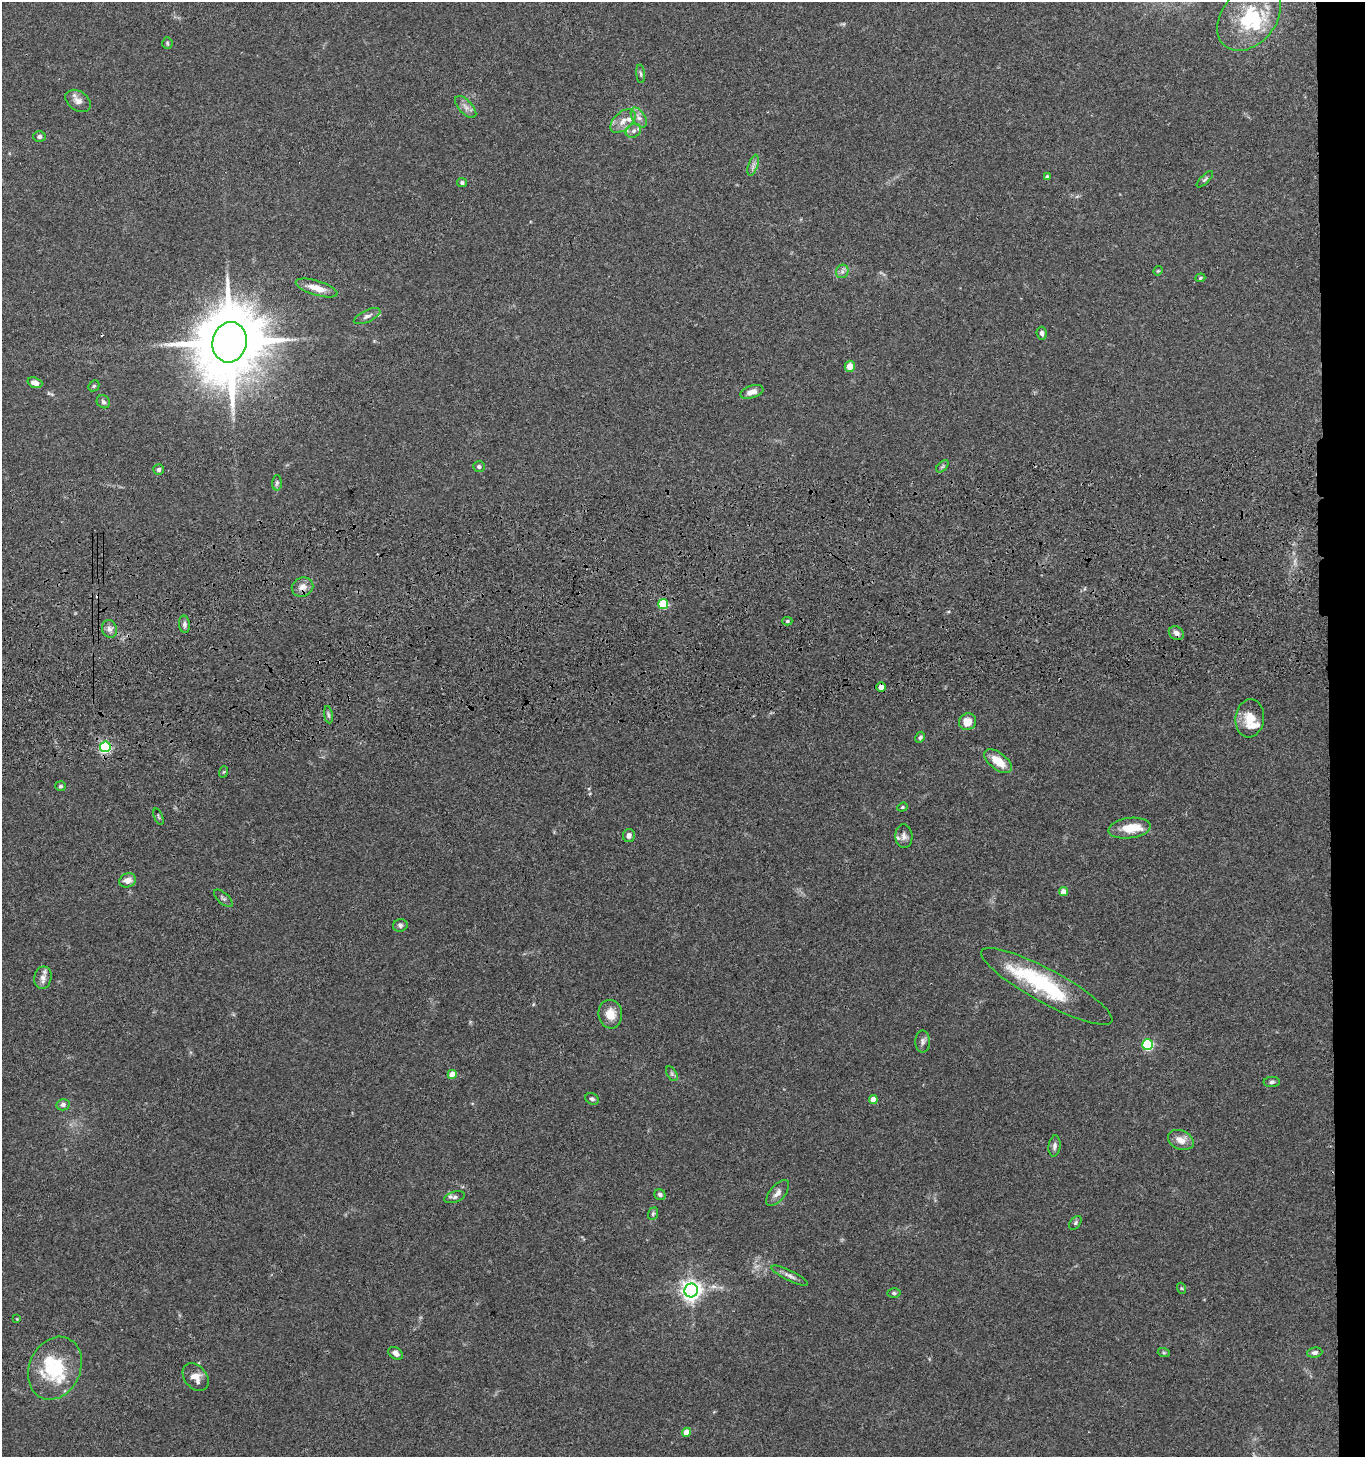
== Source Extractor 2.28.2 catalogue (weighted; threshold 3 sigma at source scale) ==
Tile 6 of 3 x 3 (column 3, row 2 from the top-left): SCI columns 2923-4285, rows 1573-3027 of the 4423 x 4599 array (HDU 1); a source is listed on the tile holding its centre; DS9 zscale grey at full resolution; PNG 1367 x 1459 px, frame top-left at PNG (2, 2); each listed source drawn as its Kron ellipse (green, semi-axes under 4 px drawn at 4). Shown black and unused: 3% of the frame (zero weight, under 3 of 4 exposures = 6% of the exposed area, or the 3 px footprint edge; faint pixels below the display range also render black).
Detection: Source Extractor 2.28.2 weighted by HDU 2 'WHT'; one run over the whole footprint, this tile lists its part. Background 0.0849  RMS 0.0062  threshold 0.0277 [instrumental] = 3 sigma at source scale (4.5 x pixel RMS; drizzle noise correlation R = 1.50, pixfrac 1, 0.05/0.05 arcsec/px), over >= 5 px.
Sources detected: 92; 2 inside a brighter object's white glare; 1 cosmic-ray / hot-pixel residue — neither listed nor drawn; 7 inside a brighter listed object's ellipse — not listed separately; the other 82 listed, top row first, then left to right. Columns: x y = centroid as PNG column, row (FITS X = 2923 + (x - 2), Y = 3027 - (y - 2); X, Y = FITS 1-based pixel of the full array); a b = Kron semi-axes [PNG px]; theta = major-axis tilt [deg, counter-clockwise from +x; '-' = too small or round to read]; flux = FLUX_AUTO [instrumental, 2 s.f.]
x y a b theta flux
1249 17 38 26 50 39
167 43 6 5 - 0.88
641 74 9 4 -85 1.1
78 101 14 9 -33 4.3
466 107 14 6 -47 3.3
639 118 11 6 -58 3
623 121 15 8 42 5.4
633 131 8 6 33 2
39 137 6 5 - 1.6
753 165 11 4 72 2.2
1047 177 4 4 - 1.7
1205 179 10 4 44 1.3
462 183 5 4 - 1.4
842 271 7 6 - 1.9
1158 271 5 4 - 0.66
1200 278 5 4 - 0.82
317 288 22 7 -17 8
367 316 14 6 25 2.8
1042 333 6 5 - 2
230 342 20 17 79 6200
850 366 6 5 - 6.1
35 383 7 5 -19 3.6
94 386 6 5 - 0.92
752 392 12 6 18 4.7
103 402 7 6 - 1.6
942 466 7 4 44 1.1
479 467 6 5 - 1.5
158 470 5 5 - 1.8
277 483 7 5 89 1.3
302 587 11 9 20 4.5
663 604 5 5 - 32
787 621 5 4 - 0.96
185 624 8 5 -86 1.7
109 629 9 7 -72 2.7
1176 633 8 6 -34 3
881 687 5 5 - 3.8
328 715 9 4 -81 1.4
1250 718 19 14 83 11
968 722 9 8 - 8.1
920 737 6 4 61 1.3
105 747 5 5 - 70
998 761 16 8 -38 11
223 772 6 3 70 0.69
60 786 5 5 - 1.2
902 807 5 4 - 0.85
158 817 9 2 -69 0.66
1129 828 21 10 7 13
629 835 6 6 - 2.4
904 836 12 8 -85 2.9
128 880 8 7 - 4.4
1063 892 4 4 - 5
223 898 11 5 -42 1.5
400 925 7 6 - 1.7
43 978 11 8 79 3.5
1047 986 74 16 -29 60
610 1014 14 12 -80 8.5
923 1042 11 7 -90 2.5
1148 1045 5 5 - 58
452 1074 4 4 - 8
672 1074 8 4 -59 1.3
1272 1082 8 5 2 1.5
592 1099 7 5 -33 1.5
873 1099 4 4 - 5.3
63 1105 6 5 - 2.3
1181 1140 13 9 -22 6.3
1054 1146 10 6 83 2.2
777 1193 15 8 51 3.7
660 1195 6 5 - 1.5
455 1197 11 5 17 2
653 1214 6 5 - 1.1
1075 1223 8 5 50 1.2
790 1276 20 5 -26 3
1181 1288 5 3 - 0.67
691 1290 7 7 - 370
894 1293 6 4 -2 1.1
17 1319 3 3 - 0.48
396 1353 8 5 -33 3
1164 1353 6 4 -18 0.82
1315 1353 7 5 6 1.6
55 1368 32 25 65 34
196 1377 15 11 -50 6.1
686 1432 4 4 - 7.7
Overlapping masked pixels (flux is a lower limit): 3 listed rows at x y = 230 342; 881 687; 105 747